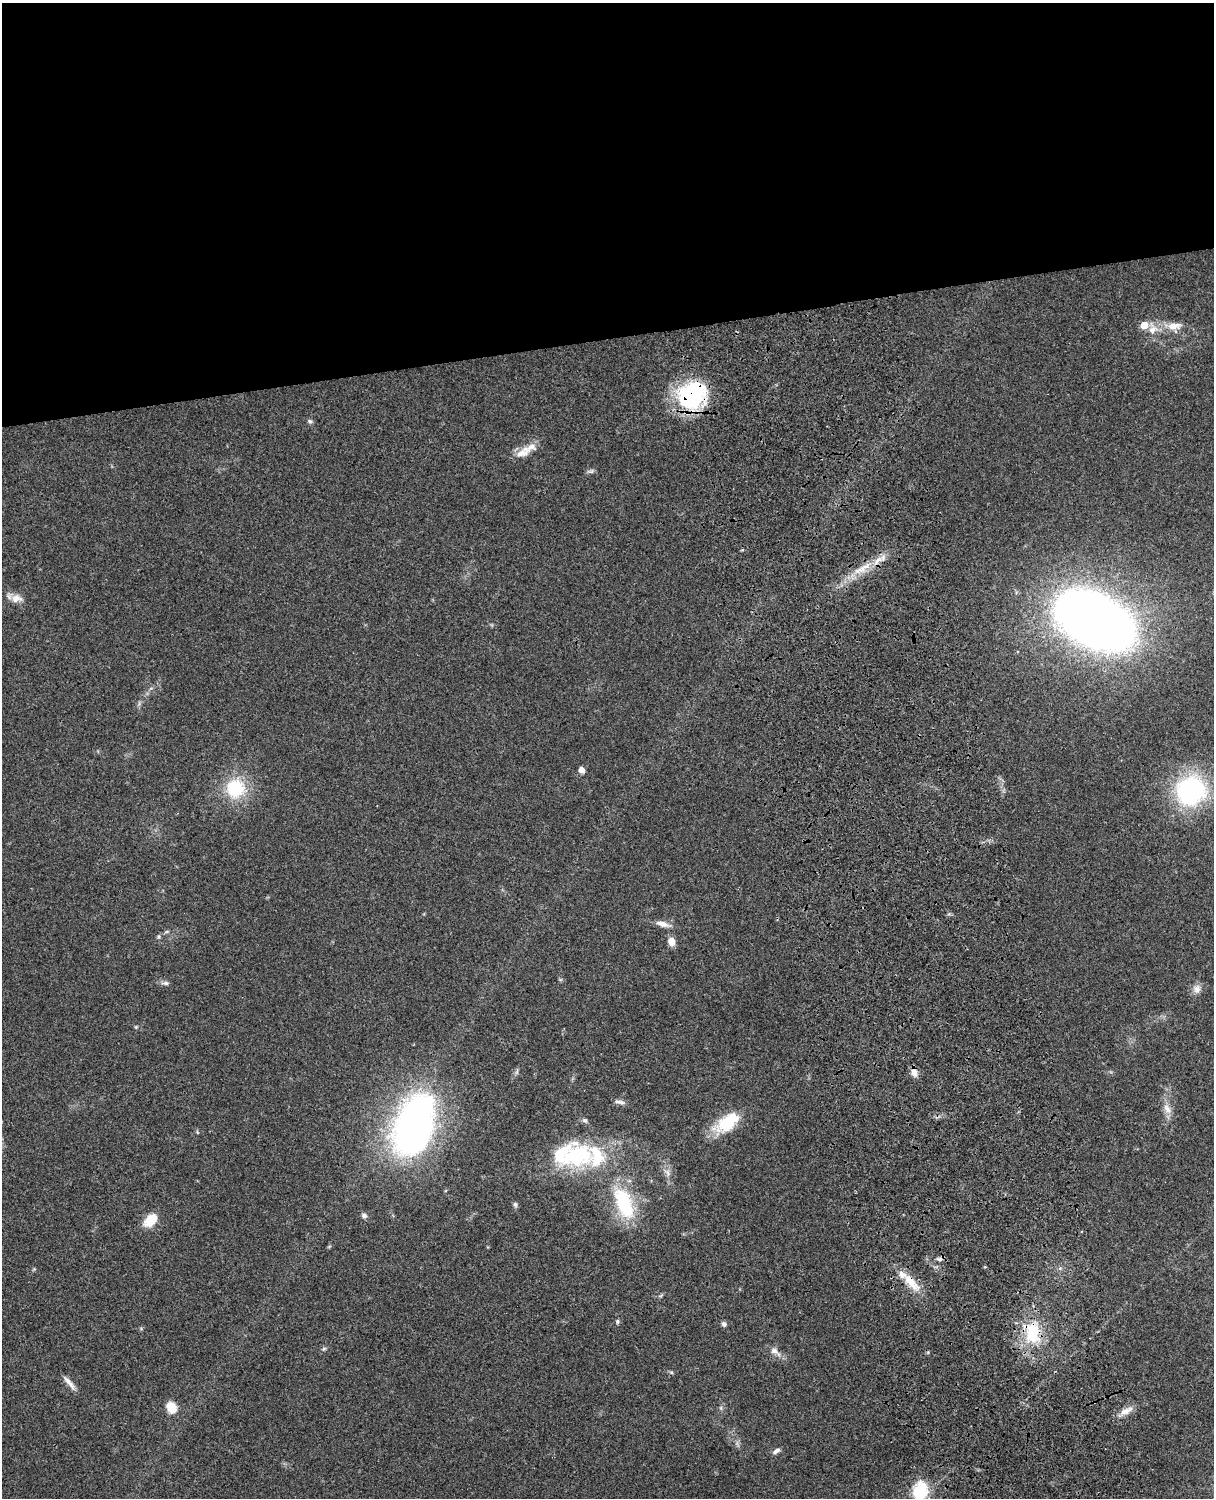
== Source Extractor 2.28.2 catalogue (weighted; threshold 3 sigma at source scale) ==
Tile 2 of 4 x 3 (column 2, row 1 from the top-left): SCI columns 1334-2545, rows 3268-4763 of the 5087 x 4926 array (HDU 1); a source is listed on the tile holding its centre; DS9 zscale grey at full resolution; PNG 1216 x 1500 px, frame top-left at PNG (2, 3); no overlay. Shown black and unused: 23% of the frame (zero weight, under 3 of 4 exposures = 6% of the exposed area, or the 3 px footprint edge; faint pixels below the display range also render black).
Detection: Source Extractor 2.28.2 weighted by HDU 2 'WHT'; one run over the whole footprint, this tile lists its part. Background 0.0965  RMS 0.0063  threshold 0.0283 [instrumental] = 3 sigma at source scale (4.5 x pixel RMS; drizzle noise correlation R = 1.50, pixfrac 1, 0.05/0.05 arcsec/px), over >= 5 px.
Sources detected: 48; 4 inside a brighter listed object's ellipse — not listed separately; the other 44 listed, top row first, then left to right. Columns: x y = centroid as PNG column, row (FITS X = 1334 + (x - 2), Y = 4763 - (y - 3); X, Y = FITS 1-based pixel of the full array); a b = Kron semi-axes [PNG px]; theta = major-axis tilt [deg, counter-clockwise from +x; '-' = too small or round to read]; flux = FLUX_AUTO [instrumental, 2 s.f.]
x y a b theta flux
1144 325 5 5 - 13
1174 326 21 14 3 9.1
1153 329 16 14 89 8.4
692 395 36 29 36 61
310 421 6 6 - 1.3
529 447 27 11 16 7.8
590 471 10 5 8 1.5
862 568 35 8 32 14
16 598 16 11 -2 5.5
1095 620 54 32 -27 790
581 770 6 5 - 4.1
235 788 21 19 62 32
1191 791 28 25 36 93
663 924 21 7 -14 4.8
158 937 5 5 - 0.94
671 941 9 7 -82 5.7
165 983 11 5 0 2
1197 989 11 10 - 4
914 1072 13 7 -79 3.7
619 1102 15 5 -8 2.4
1167 1109 14 9 -54 5
585 1120 8 6 -34 1.5
727 1122 33 16 35 25
413 1126 72 40 73 240
197 1132 5 3 - 0.63
577 1156 44 30 10 61
667 1172 11 7 -54 3
624 1203 39 18 -68 44
515 1204 7 5 -74 1.3
364 1215 7 6 - 2.1
151 1220 18 10 42 12
939 1259 9 6 -1 2
911 1282 34 11 -46 13
617 1321 6 4 83 0.97
724 1324 6 6 - 1.8
1032 1332 33 22 -78 33
324 1348 6 4 20 0.91
775 1351 19 8 -37 4.4
69 1383 22 5 -51 4
171 1407 14 11 -62 8.5
721 1408 6 4 -72 0.95
1126 1411 20 8 24 5.4
776 1451 11 5 32 2.2
920 1491 21 15 74 25
Overlapping masked pixels (flux is a lower limit): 5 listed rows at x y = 692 395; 862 568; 914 1072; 911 1282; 1032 1332
Isophote crosses this tile's border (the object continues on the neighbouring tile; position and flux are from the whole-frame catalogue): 1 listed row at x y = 920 1491